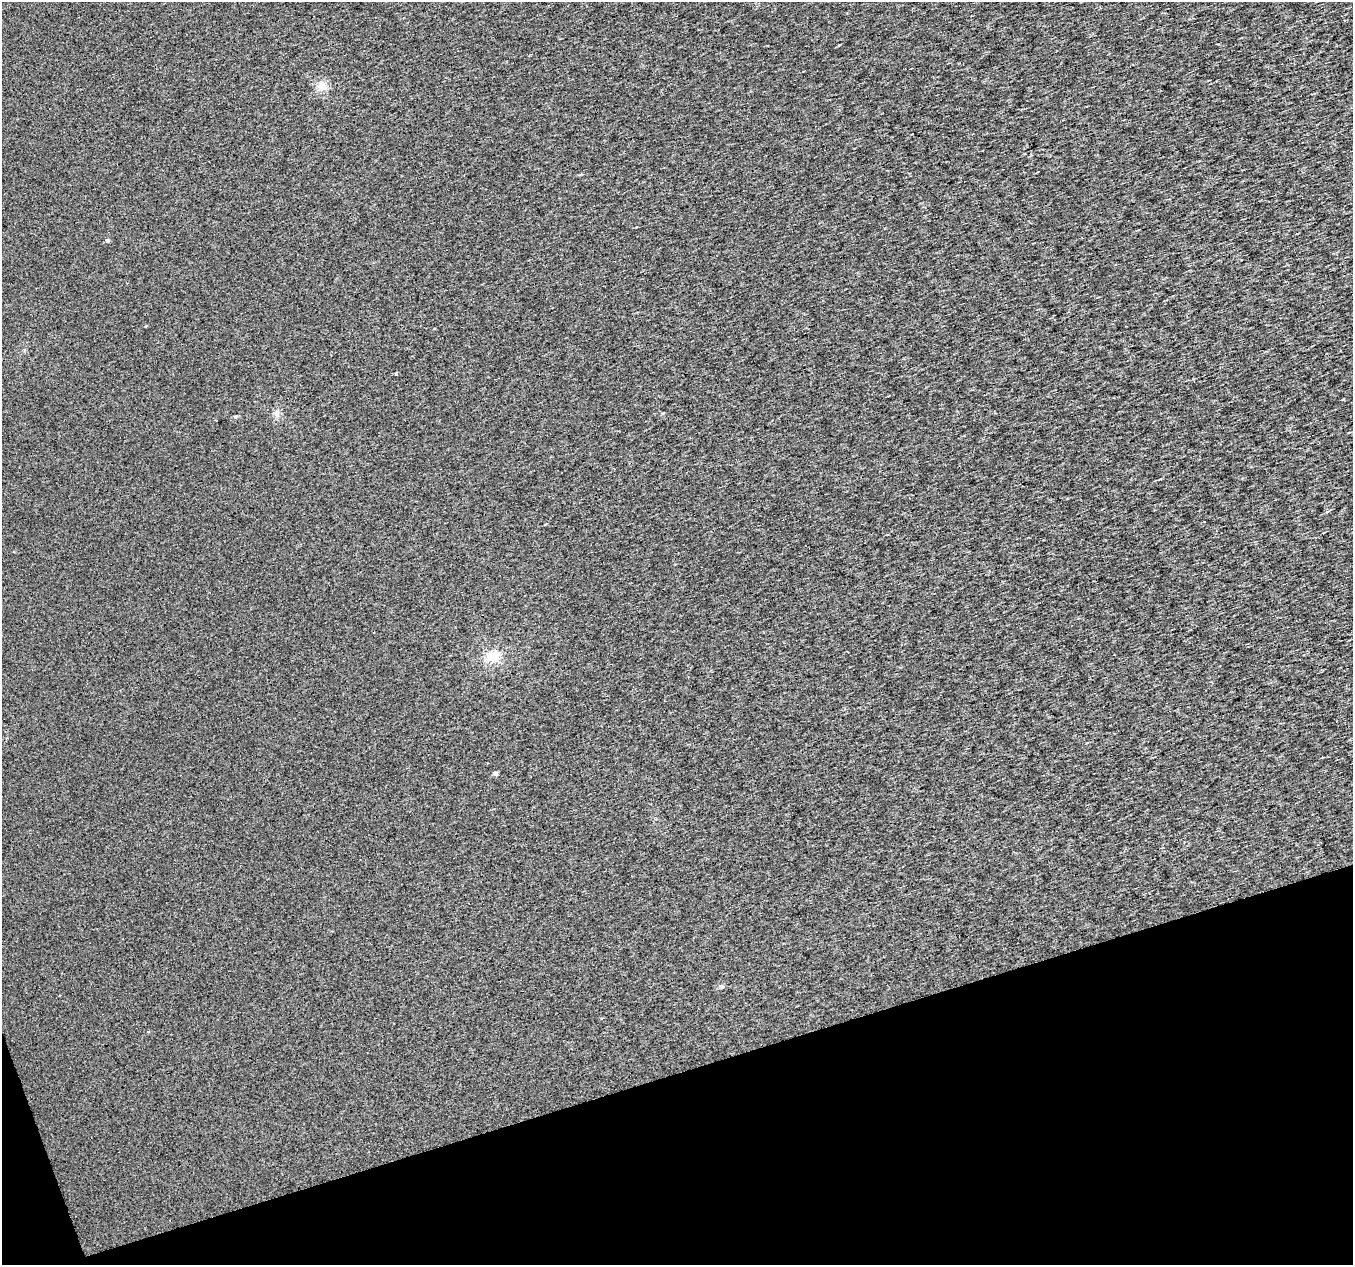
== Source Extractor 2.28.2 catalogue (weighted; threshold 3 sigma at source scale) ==
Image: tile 14 of 4 x 4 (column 2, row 4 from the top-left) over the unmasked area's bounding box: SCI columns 1352-2702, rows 63-1325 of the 5405 x 5232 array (HDU 1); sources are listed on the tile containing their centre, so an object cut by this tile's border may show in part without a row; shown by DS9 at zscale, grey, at full resolution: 1 PNG px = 1 image px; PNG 1355 x 1267 px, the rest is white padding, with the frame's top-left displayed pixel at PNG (2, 2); no overlay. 16% of this frame is shown black and not used: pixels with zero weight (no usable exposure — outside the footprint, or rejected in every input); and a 3 px margin inside the footprint's outer edge (the drizzle kernel's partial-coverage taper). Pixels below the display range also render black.
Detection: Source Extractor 2.28.2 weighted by HDU 2 'WHT'; one run over the whole footprint, this tile lists its part. Background 0.00189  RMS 0.019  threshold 0.0866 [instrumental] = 3 sigma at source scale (4.5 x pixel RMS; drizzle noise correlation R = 1.50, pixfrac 1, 0.0396/0.0396 arcsec/px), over >= 5 px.
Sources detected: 11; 3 cosmic-ray / hot-pixel residue — not listed; the other 8 listed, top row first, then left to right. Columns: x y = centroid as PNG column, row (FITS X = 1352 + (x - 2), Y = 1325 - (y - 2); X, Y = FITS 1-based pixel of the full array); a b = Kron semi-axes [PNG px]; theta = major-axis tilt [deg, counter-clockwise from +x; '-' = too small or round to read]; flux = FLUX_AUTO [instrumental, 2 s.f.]
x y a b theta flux
322 86 12 11 - 17
108 240 5 5 - 3.4
277 413 9 7 72 7.5
235 417 5 4 - 2.3
1204 521 3 3 - 4.6
493 656 19 13 4 30
496 774 5 5 - 5
722 987 6 5 - 3.6